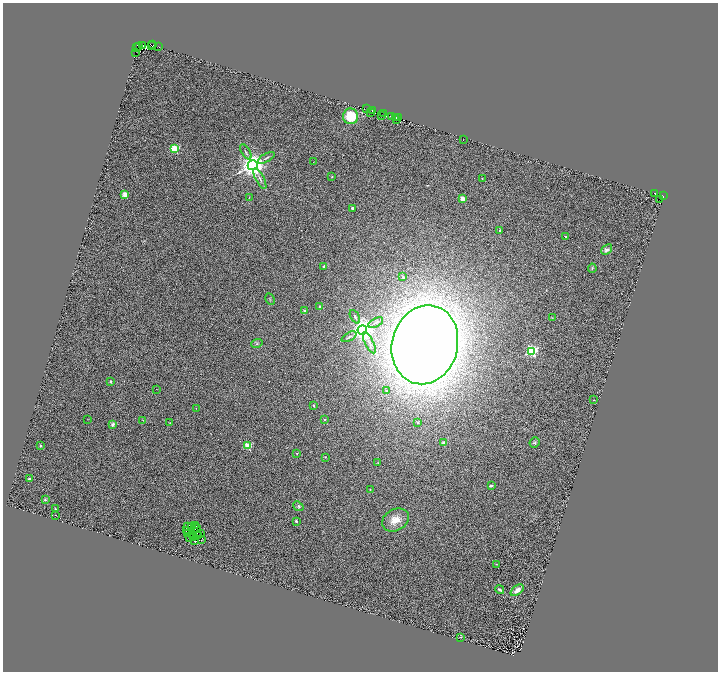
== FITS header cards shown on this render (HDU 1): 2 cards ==
NAXIS1  =                 1431
NAXIS2  =                 1339

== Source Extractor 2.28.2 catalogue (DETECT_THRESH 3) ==
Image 1431 x 1339 px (HDU 1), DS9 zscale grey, zoomed out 1/2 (1 PNG px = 2 x 2 image px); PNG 720 x 674 px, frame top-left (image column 2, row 1338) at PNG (3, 3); each listed source drawn as its Kron ellipse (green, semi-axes under 4 px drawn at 4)
Background 0.651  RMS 0.43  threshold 1.29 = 3 sigma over >= 5 px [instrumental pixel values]
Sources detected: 146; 50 cannot appear on this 1/2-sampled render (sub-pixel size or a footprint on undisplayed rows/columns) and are neither listed nor drawn; the other 96 listed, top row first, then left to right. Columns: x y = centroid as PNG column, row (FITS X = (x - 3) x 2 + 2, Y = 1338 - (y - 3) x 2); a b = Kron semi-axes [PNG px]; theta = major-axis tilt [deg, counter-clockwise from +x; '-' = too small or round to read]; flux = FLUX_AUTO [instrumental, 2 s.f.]
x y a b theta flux
151 45 2 1 - 230
153 45 2 1 - 360
139 46 2 1 - 430
143 46 3 2 - 1300
159 47 2 1 - 120
136 48 2 1 - 240
136 52 2 1 - 430
367 109 2 2 - 660
372 110 2 1 - 91
371 112 2 1 - 380
384 114 2 1 - 720
351 116 8 7 - 2600
381 116 3 1 - 51
392 117 3 2 - 850
396 117 2 1 - 730
399 118 2 1 - 58
396 120 3 1 - 360
463 140 2 1 - 87
175 149 3 3 - 6000
246 152 8 3 -58 190
266 158 9 2 29 130
313 162 2 1 - 22
253 165 5 4 - 100000
332 177 2 2 - 100
260 178 11 3 -63 280
482 178 2 2 - 27
655 193 2 1 - 6.4
125 194 3 2 - 2000
663 196 2 1 - 530
249 198 3 2 - 32
462 198 2 2 - 1400
660 200 3 1 - 130
352 208 2 2 - 460
500 230 2 2 - 120
566 236 2 2 - 65
607 250 6 4 41 260
324 267 2 2 - 380
592 268 4 3 - 95
403 277 2 2 - 290
270 299 6 3 -63 110
320 307 2 2 - 490
304 310 2 2 - 220
355 317 7 3 -62 120
552 318 3 2 - 45
376 323 8 2 29 130
362 330 5 4 - 83000
349 337 8 3 27 150
257 343 6 3 18 120
369 343 11 2 -62 160
425 345 40 33 75 190000
531 351 3 3 - 15000
111 381 2 2 - 250
157 389 2 1 - 19
386 391 3 3 - 98
594 400 2 1 - 24
313 406 3 3 - 88
196 408 2 2 - 25
87 419 2 1 - 23
143 420 3 2 - 51
325 420 2 2 - 110
170 423 3 3 - 56
417 423 2 2 - 200
113 424 2 2 - 930
443 443 2 2 - 620
535 443 5 5 - 150
41 446 2 2 - 260
248 446 3 3 - 4400
297 453 3 3 - 53
325 457 3 3 - 56
378 462 3 2 - 46
29 479 2 2 - 580
491 486 2 2 - 540
370 490 2 2 - 110
45 500 4 3 - 100
298 506 5 4 - 180
55 509 2 2 - 210
56 515 2 1 - 79
395 520 14 10 30 1100
296 521 2 2 - 410
192 526 4 2 - 44
195 526 2 1 - 25
188 527 3 1 - 32
197 529 4 1 - 37
186 531 3 1 - 25
187 534 4 1 - 39
201 534 2 1 - 23
193 536 2 1 - 15
198 536 4 2 - 77
189 537 3 2 - 33
194 537 2 1 - 26
201 539 2 1 - 27
194 541 2 1 - 4
496 564 2 1 - 47
500 590 5 2 - 190
517 590 7 4 38 600
460 637 2 1 - 81
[50 sub-pixel or undisplayed-footprint detections neither listed nor drawn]